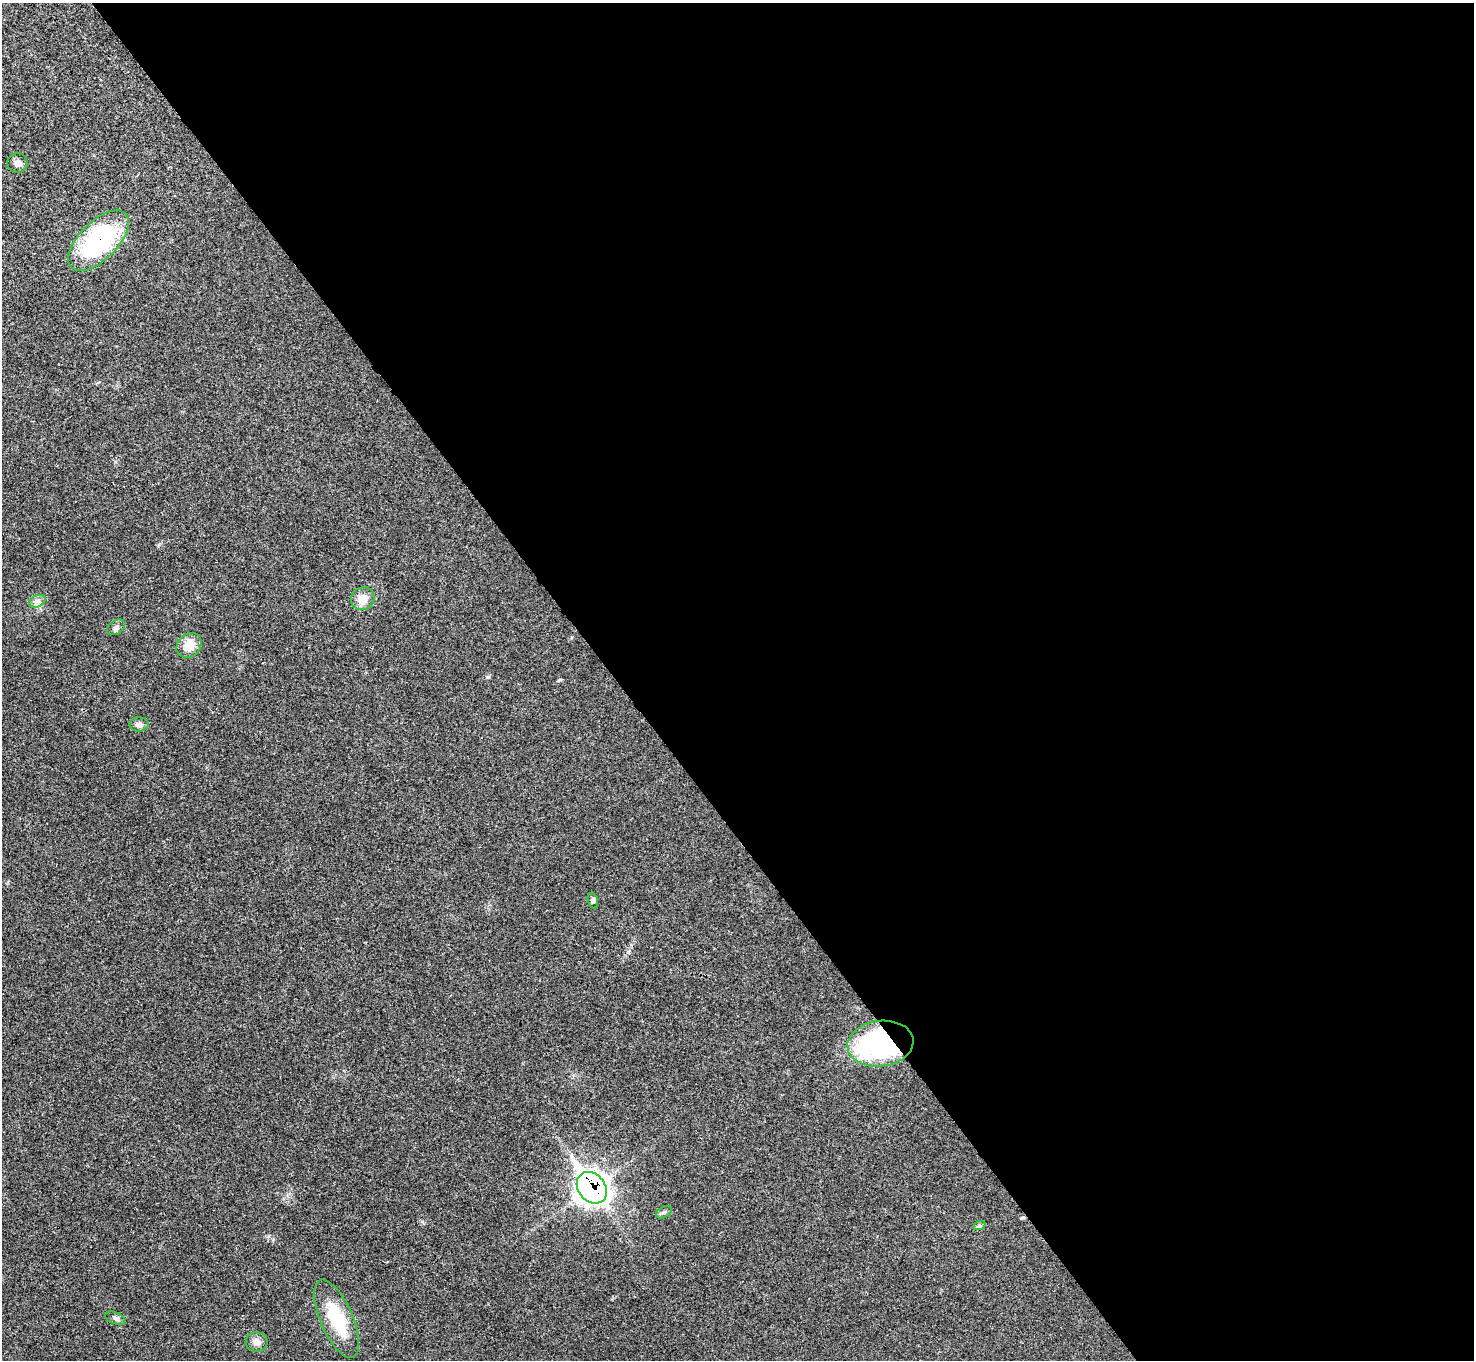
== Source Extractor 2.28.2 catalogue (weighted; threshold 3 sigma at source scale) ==
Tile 8 of 4 x 4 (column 4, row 2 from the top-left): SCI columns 4418-5889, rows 2875-4232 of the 5894 x 5887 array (HDU 1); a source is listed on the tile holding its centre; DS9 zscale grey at full resolution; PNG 1476 x 1362 px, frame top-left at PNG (2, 3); each listed source drawn as its Kron ellipse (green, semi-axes under 4 px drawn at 4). Shown black and unused: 58% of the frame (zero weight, under 3 of 4 exposures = <1% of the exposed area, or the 3 px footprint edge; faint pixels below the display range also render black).
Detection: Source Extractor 2.28.2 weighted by HDU 2 'WHT'; one run over the whole footprint, this tile lists its part. Background 0.0218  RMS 0.0043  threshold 0.0196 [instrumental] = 3 sigma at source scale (4.5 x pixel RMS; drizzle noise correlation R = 1.50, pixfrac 1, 0.05/0.05 arcsec/px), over >= 5 px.
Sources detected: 15; all 15 listed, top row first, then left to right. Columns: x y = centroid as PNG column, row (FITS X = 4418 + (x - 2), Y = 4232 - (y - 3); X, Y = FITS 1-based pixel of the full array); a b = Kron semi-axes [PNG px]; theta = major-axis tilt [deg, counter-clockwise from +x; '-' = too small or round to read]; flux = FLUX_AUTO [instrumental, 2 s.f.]
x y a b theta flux
17 163 10 9 - 1.9
98 241 38 19 45 62
363 599 12 11 - 5.5
37 601 9 6 24 1.6
116 627 10 6 35 1.5
189 645 13 11 45 6.4
139 724 9 7 3 1.7
593 901 8 5 -72 1
880 1044 33 23 7 84
592 1188 17 13 -52 340
664 1212 8 5 28 0.92
979 1226 6 4 19 0.67
115 1318 11 6 -21 1.3
337 1319 42 16 -67 21
257 1342 11 10 - 2.5
Overlapping masked pixels (flux is a lower limit): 3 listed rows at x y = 98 241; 880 1044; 592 1188
Unlisted compact peaks at least as high as the median listed source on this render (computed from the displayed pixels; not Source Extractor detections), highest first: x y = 487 677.